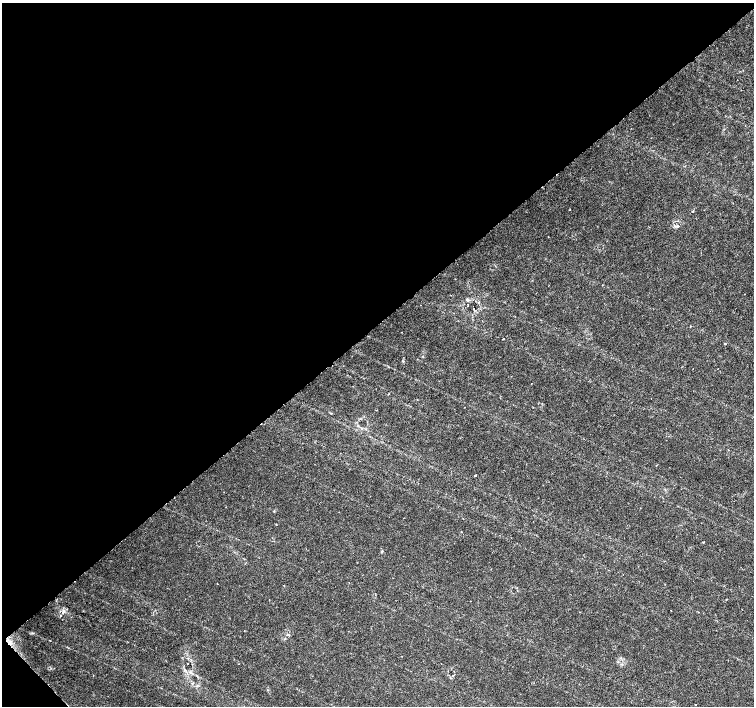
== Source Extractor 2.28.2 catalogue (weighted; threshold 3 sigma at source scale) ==
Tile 5 of 4 x 4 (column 1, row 2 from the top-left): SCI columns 9-1512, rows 3026-4433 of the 6022 x 5990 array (HDU 1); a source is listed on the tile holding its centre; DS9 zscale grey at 2 x 2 block average (1 PNG px = mean of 2 x 2 image px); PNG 756 x 708 px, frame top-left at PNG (2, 3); no overlay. Shown black and unused: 46% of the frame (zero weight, under 3 of 6 exposures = <1% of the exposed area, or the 3 px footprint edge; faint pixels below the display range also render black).
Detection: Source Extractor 2.28.2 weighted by HDU 2 'WHT'; one run over the whole footprint, this tile lists its part. Background 0.0355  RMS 0.0022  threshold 0.00893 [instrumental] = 3 sigma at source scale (4.09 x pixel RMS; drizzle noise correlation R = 1.36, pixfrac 0.8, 0.0396/0.0396 arcsec/px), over >= 5 px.
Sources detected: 22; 1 cosmic-ray / hot-pixel residue — not listed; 1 inside a brighter listed object's ellipse — not listed separately; the other 20 listed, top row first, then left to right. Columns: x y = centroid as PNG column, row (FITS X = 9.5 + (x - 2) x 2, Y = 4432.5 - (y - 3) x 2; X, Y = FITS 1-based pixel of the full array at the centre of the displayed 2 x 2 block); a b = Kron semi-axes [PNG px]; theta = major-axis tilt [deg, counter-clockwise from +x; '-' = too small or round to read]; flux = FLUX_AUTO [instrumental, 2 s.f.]
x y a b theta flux
570 210 2 2 - 0.17
693 211 3 2 - 0.37
678 225 3 2 - 0.51
468 300 4 2 - 0.47
473 309 2 2 - 0.79
401 332 2 2 - 0.17
503 339 2 2 - 0.29
725 344 3 2 - 0.43
331 413 3 2 - 0.37
362 428 3 2 - 0.33
476 475 3 2 - 0.31
703 542 2 2 - 0.41
382 551 3 3 - 0.4
217 584 2 2 - 0.16
63 612 7 4 63 1.5
287 635 4 3 - 0.52
188 663 2 2 - 0.23
185 670 5 2 - 0.62
453 675 3 2 - 0.25
695 704 2 2 - 0.14
Diffuse or blended objects may show on this block-average render without a row.